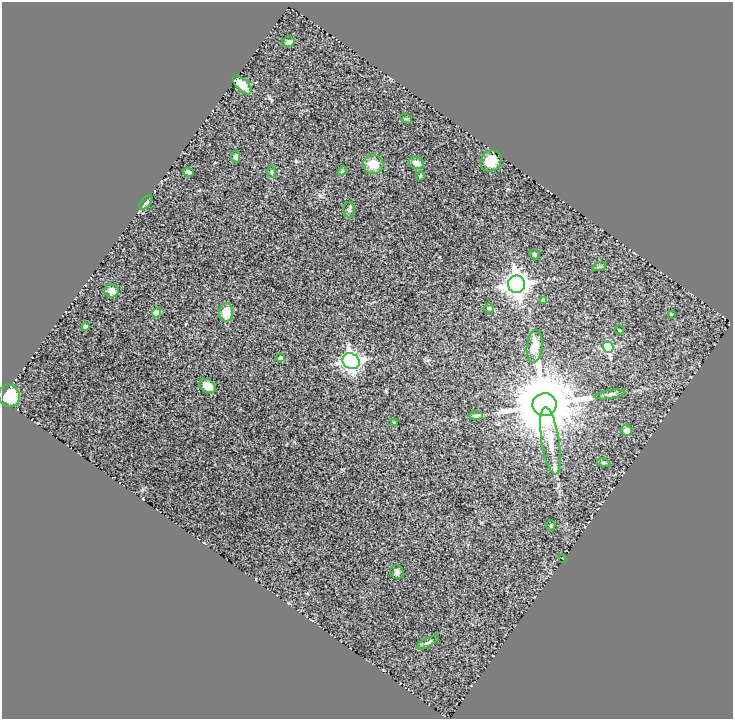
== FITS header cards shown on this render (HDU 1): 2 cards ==
NAXIS1  =                  731
NAXIS2  =                  717

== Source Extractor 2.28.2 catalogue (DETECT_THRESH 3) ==
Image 731 x 717 px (HDU 1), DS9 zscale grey, 1 PNG px = 1 image px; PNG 735 x 721 px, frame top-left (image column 1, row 717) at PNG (2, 2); each listed source drawn as its Kron ellipse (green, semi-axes under 4 px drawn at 4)
Background 1.71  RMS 0.065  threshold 0.195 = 3 sigma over >= 5 px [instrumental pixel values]
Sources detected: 41; all 41 listed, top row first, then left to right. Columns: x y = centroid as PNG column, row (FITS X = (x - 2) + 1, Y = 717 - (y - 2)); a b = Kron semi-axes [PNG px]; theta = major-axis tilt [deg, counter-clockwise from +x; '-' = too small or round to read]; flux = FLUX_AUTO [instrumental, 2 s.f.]
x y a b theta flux
288 42 6 5 - 12
242 85 12 6 -46 60
406 119 6 3 -18 4.5
236 157 6 4 -85 11
491 161 11 10 - 68
416 163 7 6 - 30
373 164 10 9 - 68
342 171 6 3 44 4.6
188 172 5 4 - 17
271 172 6 4 -89 4.3
420 176 4 4 - 5.8
146 202 8 4 47 11
349 210 8 6 -88 8.7
534 254 5 4 - 7.2
599 267 7 4 18 6.8
517 284 8 8 - 3700
112 291 7 7 - 26
543 300 4 4 - 23
489 308 5 5 - 5.3
156 313 4 4 - 84
226 313 9 7 84 74
671 314 4 4 - 3.7
85 327 4 3 - 15
619 330 4 3 - 3.6
535 346 16 7 84 66
608 347 6 5 - 410
281 358 4 4 - 20
351 361 9 7 -33 1900
208 386 9 6 -30 40
610 394 15 4 9 13
9 396 11 10 - 140
544 405 12 11 - 49000
476 416 7 4 1 8.4
394 423 3 3 - 5.7
626 430 5 5 - 29
550 441 34 9 -81 97
603 462 6 4 -19 6
551 526 5 4 - 6
563 558 3 2 - 4.2
397 572 7 6 - 13
428 642 12 4 27 10